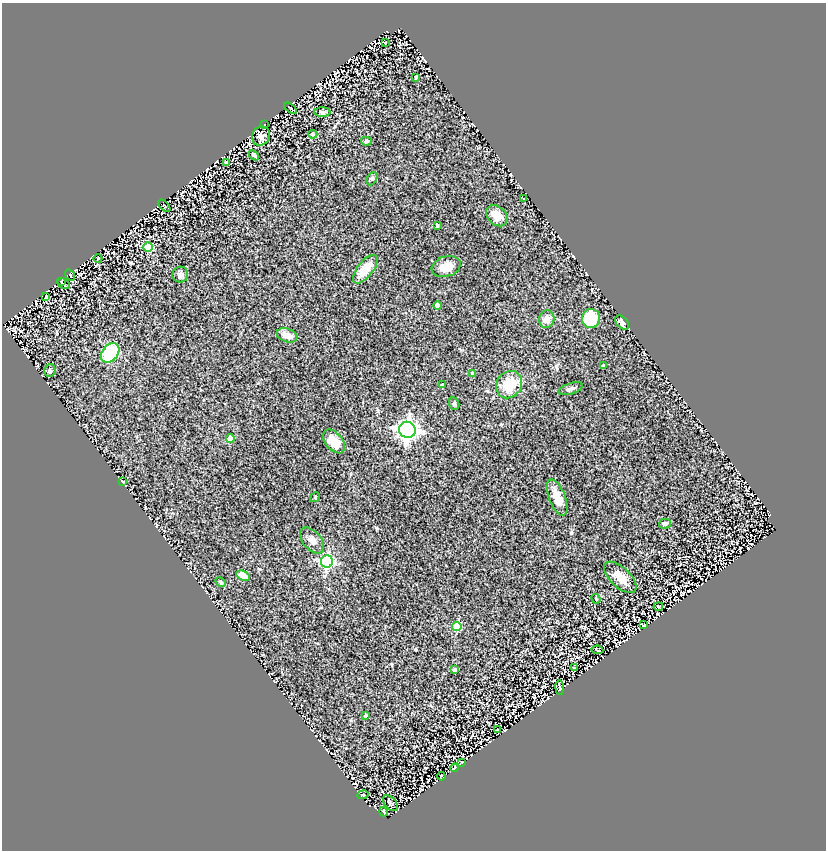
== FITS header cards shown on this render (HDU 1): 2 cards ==
NAXIS1  =                  824
NAXIS2  =                  848

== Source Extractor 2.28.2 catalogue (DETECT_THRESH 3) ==
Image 824 x 848 px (HDU 1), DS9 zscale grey, 1 PNG px = 1 image px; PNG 828 x 852 px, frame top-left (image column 1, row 848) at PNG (2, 3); each listed source drawn as its Kron ellipse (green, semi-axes under 4 px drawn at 4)
Background 1.1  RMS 0.1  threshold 0.302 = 3 sigma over >= 5 px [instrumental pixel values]
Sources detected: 65; all 65 listed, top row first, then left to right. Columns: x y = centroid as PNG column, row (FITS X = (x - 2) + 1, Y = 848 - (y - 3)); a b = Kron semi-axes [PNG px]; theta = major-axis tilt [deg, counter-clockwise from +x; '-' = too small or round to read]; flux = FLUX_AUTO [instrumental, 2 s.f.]
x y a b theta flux
385 43 3 2 - 4.4
416 77 3 3 - 11
291 108 7 2 -37 6.8
322 112 8 4 2 15
264 125 4 2 - 4.3
313 134 4 3 - 6.9
261 136 10 9 - 47
366 141 5 4 - 11
254 155 6 3 -42 21
226 163 4 3 - 6.8
372 178 7 5 63 11
524 199 3 2 - 5.2
164 206 7 3 -45 5.3
497 216 12 9 -44 72
437 226 4 3 - 7.6
148 247 4 4 - 170
98 258 4 3 - 4.2
446 266 15 10 17 91
365 269 17 7 51 130
180 274 8 7 - 26
70 275 6 3 -55 4.2
61 281 3 2 - 4.5
63 284 6 5 - 7.3
46 297 3 2 - 5.2
438 305 4 4 - 56
591 318 9 9 - 220
547 319 9 7 70 47
622 322 8 5 -44 24
287 335 11 6 -20 56
110 353 11 8 51 330
603 366 3 3 - 9.9
50 370 6 5 - 10
473 374 4 4 - 16
442 385 4 3 - 12
509 385 14 12 57 170
571 389 12 5 18 21
454 404 6 5 - 10
407 430 8 8 - 3300
230 439 4 4 - 110
334 441 14 8 -50 110
122 481 3 2 - 4.3
315 497 5 4 - 8.7
557 497 19 8 -69 84
665 524 6 5 - 15
312 541 15 9 -50 41
327 562 6 6 - 990
243 576 7 4 -26 62
620 577 20 10 -43 89
221 582 6 4 -29 10
596 599 5 3 - 5.3
658 606 5 2 - 6.4
643 625 3 2 - 7
457 626 4 4 - 220
597 650 6 2 -10 3.4
574 668 3 2 - 3.6
454 670 4 4 - 12
560 688 7 3 -86 7
366 715 3 2 - 6.7
498 730 3 2 - 6
462 762 3 2 - 4.8
454 768 4 2 - 8.4
441 776 4 2 - 3.8
363 795 5 3 - 4.9
390 803 9 5 -47 10
384 812 5 3 - 13